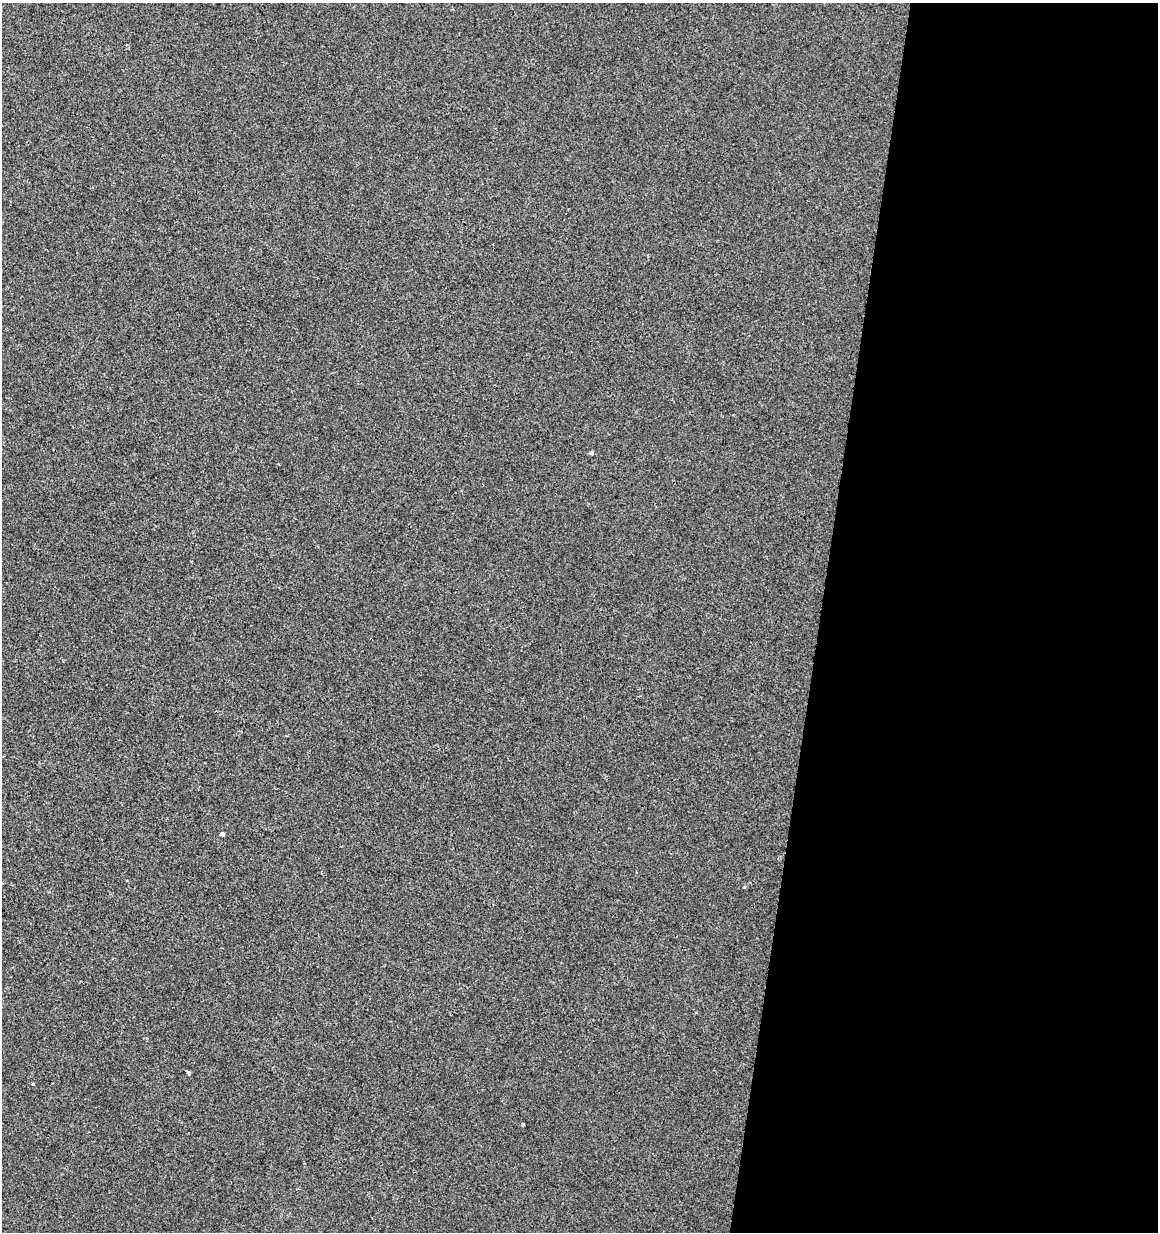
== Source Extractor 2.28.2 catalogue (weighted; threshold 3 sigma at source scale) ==
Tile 12 of 4 x 4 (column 4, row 3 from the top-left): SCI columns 3751-4906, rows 1231-2460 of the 5130 x 4927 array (HDU 1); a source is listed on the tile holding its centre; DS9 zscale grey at full resolution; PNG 1160 x 1234 px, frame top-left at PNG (2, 3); no overlay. Shown black and unused: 29% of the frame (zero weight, under 2 of 3 exposures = <1% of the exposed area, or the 3 px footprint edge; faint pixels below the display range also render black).
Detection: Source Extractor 2.28.2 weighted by HDU 2 'WHT'; one run over the whole footprint, this tile lists its part. Background 2.04e-04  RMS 0.0042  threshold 0.019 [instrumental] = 3 sigma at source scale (4.5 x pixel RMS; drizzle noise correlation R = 1.50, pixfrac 1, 0.0396/0.0396 arcsec/px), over >= 5 px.
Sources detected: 5; all 5 listed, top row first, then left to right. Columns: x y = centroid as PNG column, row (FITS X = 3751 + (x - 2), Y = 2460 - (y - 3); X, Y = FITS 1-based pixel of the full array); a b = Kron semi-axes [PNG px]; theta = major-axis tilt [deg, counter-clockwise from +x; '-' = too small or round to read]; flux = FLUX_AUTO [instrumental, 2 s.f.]
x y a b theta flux
591 453 5 4 - 0.77
222 834 4 4 - 0.98
189 1073 4 4 - 0.74
33 1084 3 3 - 0.55
523 1125 4 3 - 0.39